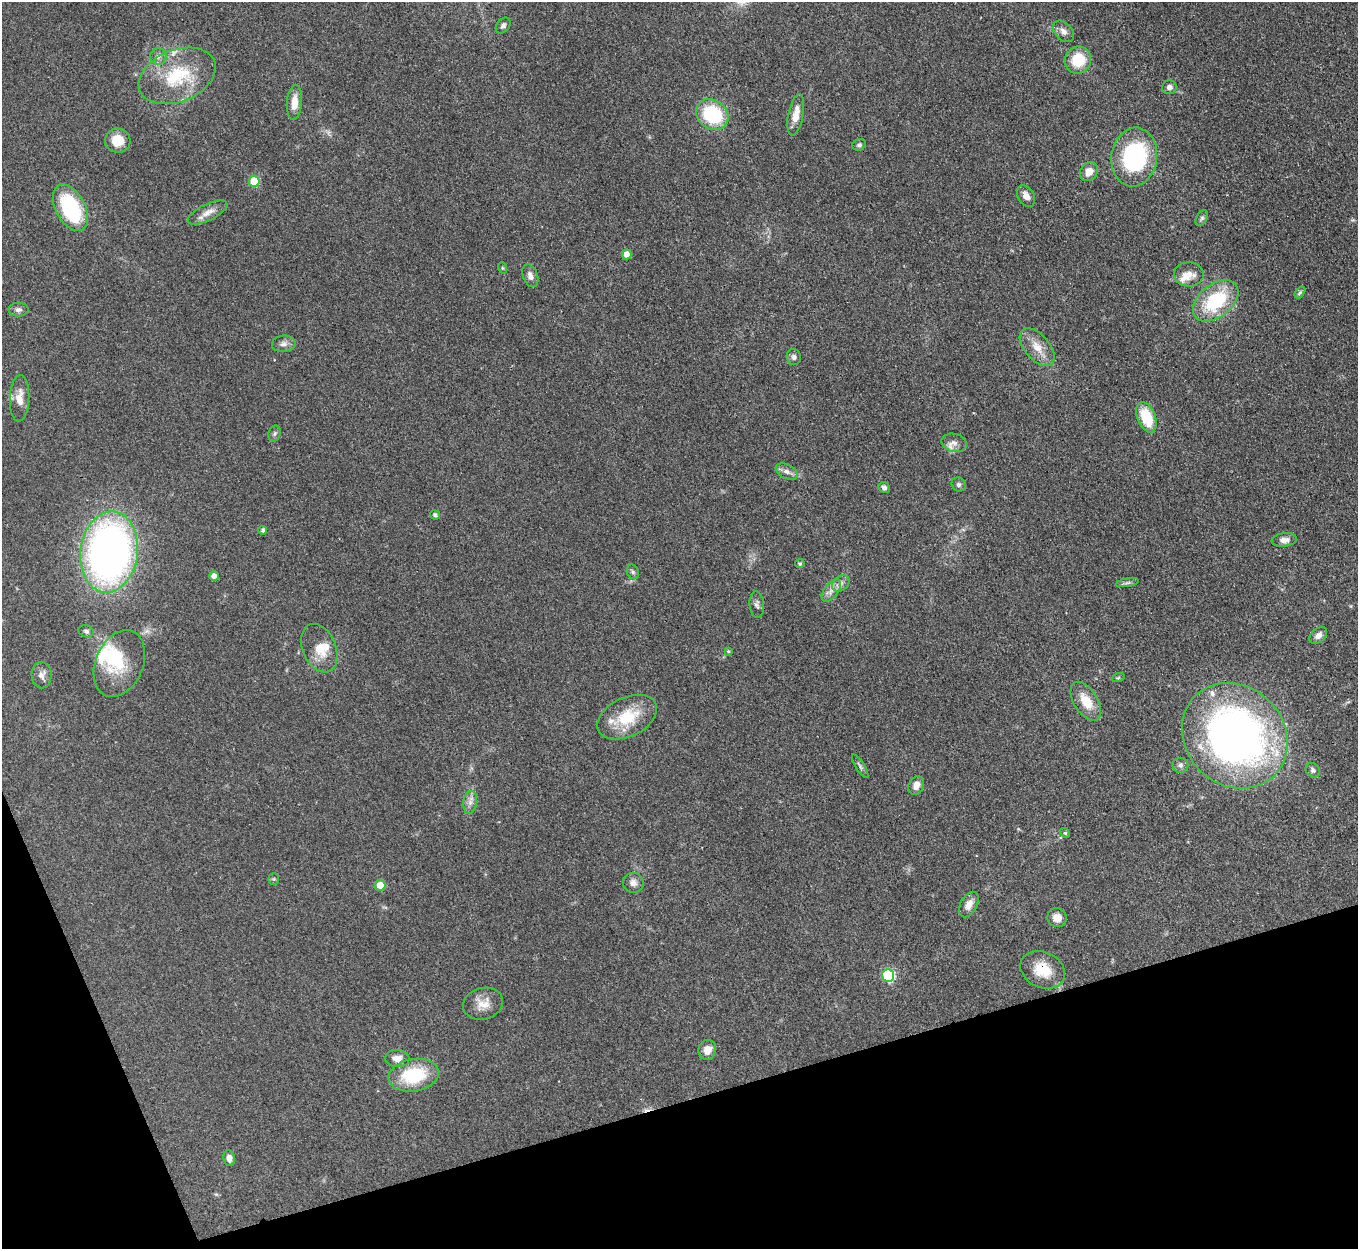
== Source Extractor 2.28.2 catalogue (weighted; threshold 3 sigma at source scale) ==
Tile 14 of 4 x 4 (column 2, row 4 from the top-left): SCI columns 1359-2714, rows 276-1522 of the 5429 x 5414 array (HDU 1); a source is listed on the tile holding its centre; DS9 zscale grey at full resolution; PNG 1360 x 1251 px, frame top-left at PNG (2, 2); each listed source drawn as its Kron ellipse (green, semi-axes under 4 px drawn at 4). Shown black and unused: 15% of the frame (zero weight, under 3 of 4 exposures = <1% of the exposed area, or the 3 px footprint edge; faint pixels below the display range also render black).
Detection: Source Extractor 2.28.2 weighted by HDU 2 'WHT'; one run over the whole footprint, this tile lists its part. Background 0.108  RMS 0.0067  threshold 0.03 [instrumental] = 3 sigma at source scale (4.5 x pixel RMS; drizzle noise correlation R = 1.50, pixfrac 1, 0.05/0.05 arcsec/px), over >= 5 px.
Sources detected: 82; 2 inside a brighter object's white glare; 1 cosmic-ray / hot-pixel residue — neither listed nor drawn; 5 inside a brighter listed object's ellipse — not listed separately; the other 74 listed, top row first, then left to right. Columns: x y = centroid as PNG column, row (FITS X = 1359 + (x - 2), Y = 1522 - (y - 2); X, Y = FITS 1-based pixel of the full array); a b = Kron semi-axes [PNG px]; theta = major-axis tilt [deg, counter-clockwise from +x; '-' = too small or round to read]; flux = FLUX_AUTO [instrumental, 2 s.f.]
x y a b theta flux
503 25 9 6 51 1.9
1063 31 12 8 -47 3.8
158 57 8 8 - 2.7
1078 60 14 13 - 19
177 76 40 26 22 41
1169 87 7 7 - 2.5
294 102 17 7 85 8.2
712 115 17 14 -37 45
796 115 21 7 79 8.4
118 141 13 12 - 12
859 145 7 5 23 1.5
1134 157 29 23 82 74
1089 172 10 8 52 6.1
254 181 5 5 - 20
1026 196 12 8 -58 4.5
70 208 25 14 -62 54
208 212 22 8 26 5.9
1202 218 8 5 60 1.5
626 254 5 5 - 4.8
503 268 6 3 -70 0.72
1189 274 15 12 0 7
530 276 12 7 -69 3.3
1300 292 7 4 53 1.1
1216 301 26 16 38 45
18 310 10 7 2 2.4
284 344 12 8 5 3.1
1037 347 22 12 -49 10
794 357 8 7 - 2
20 398 23 9 88 8
1146 417 16 9 -68 21
275 434 8 6 70 1.5
954 443 13 9 -16 4.2
787 472 12 7 -27 3.4
959 484 7 6 - 1.8
884 488 6 5 - 1.8
435 515 5 4 - 1.7
263 530 4 4 - 1.4
1284 540 13 6 7 3.7
109 552 41 28 82 340
800 564 4 4 - 1.1
633 572 7 6 - 1.5
214 576 5 4 - 4
841 583 9 7 38 3.2
1127 583 11 4 9 1.7
831 591 13 7 52 4.2
757 604 13 7 -85 2.4
86 631 8 6 -19 1.7
1318 635 10 7 42 3.3
319 648 25 16 -67 12
728 651 3 3 - 0.65
119 664 35 24 67 26
42 675 13 10 -89 3.8
1118 678 6 4 19 0.77
1086 701 22 11 -58 13
627 717 32 19 26 26
1235 736 56 49 -45 360
1180 765 8 7 - 2.2
860 766 13 4 -58 1.8
1313 770 8 6 -47 1.9
916 785 10 7 60 5.2
470 802 11 7 83 3.4
1065 833 5 4 - 0.77
274 879 5 5 - 0.91
633 883 10 10 - 3.6
380 885 5 5 - 10
969 905 14 8 61 5.3
1057 918 10 9 - 6.1
1043 970 23 17 -26 17
888 976 6 6 - 70
483 1004 20 15 16 8.8
707 1050 10 8 72 6.4
397 1059 12 8 -5 5.7
414 1075 25 16 10 36
229 1158 8 5 -82 3.6
Overlapping masked pixels (flux is a lower limit): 1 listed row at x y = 1043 970